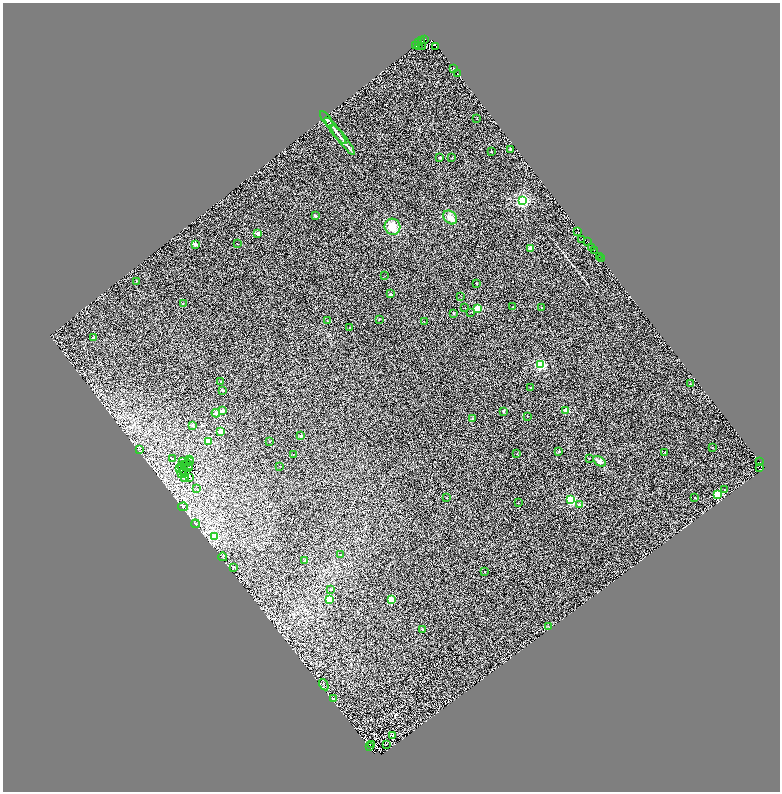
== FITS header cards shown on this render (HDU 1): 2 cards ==
NAXIS1  =                 1555
NAXIS2  =                 1579

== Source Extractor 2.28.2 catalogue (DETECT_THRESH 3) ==
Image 1555 x 1579 px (HDU 1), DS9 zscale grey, zoomed out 1/2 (1 PNG px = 2 x 2 image px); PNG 782 x 794 px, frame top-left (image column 2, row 1578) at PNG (3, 3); each listed source drawn as its Kron ellipse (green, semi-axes under 4 px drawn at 4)
Background 0.49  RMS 1.1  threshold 3.2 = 3 sigma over >= 5 px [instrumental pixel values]
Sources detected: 169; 53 cannot appear on this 1/2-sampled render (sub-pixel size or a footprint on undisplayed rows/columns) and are neither listed nor drawn; the other 116 listed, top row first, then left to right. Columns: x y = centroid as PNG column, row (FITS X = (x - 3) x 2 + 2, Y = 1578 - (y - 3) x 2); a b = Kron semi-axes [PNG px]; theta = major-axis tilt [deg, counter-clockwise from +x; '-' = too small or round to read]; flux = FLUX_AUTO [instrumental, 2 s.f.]
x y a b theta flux
425 39 3 1 - 7500
422 41 2 2 - 3700
418 43 3 2 - 540
416 45 3 1 - 6900
418 45 2 1 - 1400
422 46 3 2 - 1900
436 47 2 1 - 1300
454 69 2 2 - 450
458 74 2 2 - 240
327 119 9 3 -52 510
477 119 2 1 - 140
335 131 16 3 -52 820
343 140 19 3 -52 1000
510 149 2 2 - 730
491 151 2 2 - 270
440 157 2 2 - 880
452 158 2 2 - 110
522 201 3 3 - 59000
315 216 2 2 - 740
450 217 8 6 -46 1300
393 227 8 7 - 2800
578 232 3 2 - 400
258 234 2 2 - 2000
582 239 2 1 - 460
588 242 2 1 - 1100
195 244 2 2 - 2800
237 244 2 1 - 160
530 248 2 2 - 3700
592 248 3 1 - 5300
594 250 2 1 - 51
599 256 2 1 - 670
601 259 2 1 - 1300
385 276 2 1 - 41
136 281 2 2 - 390
477 284 2 1 - 170
391 294 2 2 - 670
461 296 2 2 - 80
183 304 2 1 - 86
513 307 2 2 - 360
541 307 2 2 - 200
465 308 2 1 - 58
478 309 3 3 - 11000
470 312 2 1 - 110
454 313 2 2 - 360
379 319 2 2 - 170
327 320 2 2 - 86
424 322 2 1 - 120
350 327 2 2 - 370
93 338 2 2 - 630
540 365 3 3 - 26000
221 382 2 2 - 72
690 384 2 2 - 120
531 388 2 2 - 300
223 390 4 3 - 230
222 410 2 2 - 2000
503 411 2 2 - 490
566 411 2 2 - 4200
216 413 4 4 - 430
527 416 2 2 - 350
472 418 2 2 - 500
193 425 2 2 - 530
221 432 2 2 - 3700
301 436 2 2 - 1100
208 441 2 2 - 4200
269 441 2 2 - 97
712 447 2 2 - 52
140 449 4 2 - 160
559 451 2 2 - 340
665 452 2 2 - 160
293 454 2 2 - 150
517 454 2 2 - 130
589 458 2 1 - 81
173 459 2 2 - 270
189 459 2 1 - 100
599 461 7 4 -36 890
183 462 2 1 - 90
190 462 2 1 - 140
759 462 2 1 - 1800
185 465 3 1 - 36
188 465 5 1 - 58
280 466 2 1 - 85
182 467 3 1 - 61
189 467 3 1 - 75
759 467 2 2 - 2800
180 469 2 1 - 230
182 473 2 1 - 86
184 473 2 1 - 55
190 477 3 1 - 120
185 478 2 2 - 410
197 489 3 2 - 150
725 490 2 2 - 87
718 494 3 3 - 18000
447 498 2 2 - 200
695 498 2 1 - 130
571 500 3 3 - 22000
518 503 2 2 - 210
579 505 2 2 - 1300
183 507 5 4 - 270
195 524 4 2 - 140
214 537 3 2 - 1600
340 555 2 2 - 190
223 557 4 2 - 100
305 560 2 2 - 450
233 567 3 3 - 190
485 572 2 2 - 140
331 589 2 2 - 220
329 599 2 2 - 6200
392 600 3 2 - 7900
548 626 2 1 - 60
422 629 2 2 - 420
324 685 6 3 -56 200
333 699 3 2 - 80
393 735 2 2 - 110
372 744 2 1 - 44
386 745 2 1 - 81
369 747 2 1 - 66
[53 sub-pixel or undisplayed-footprint detections neither listed nor drawn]